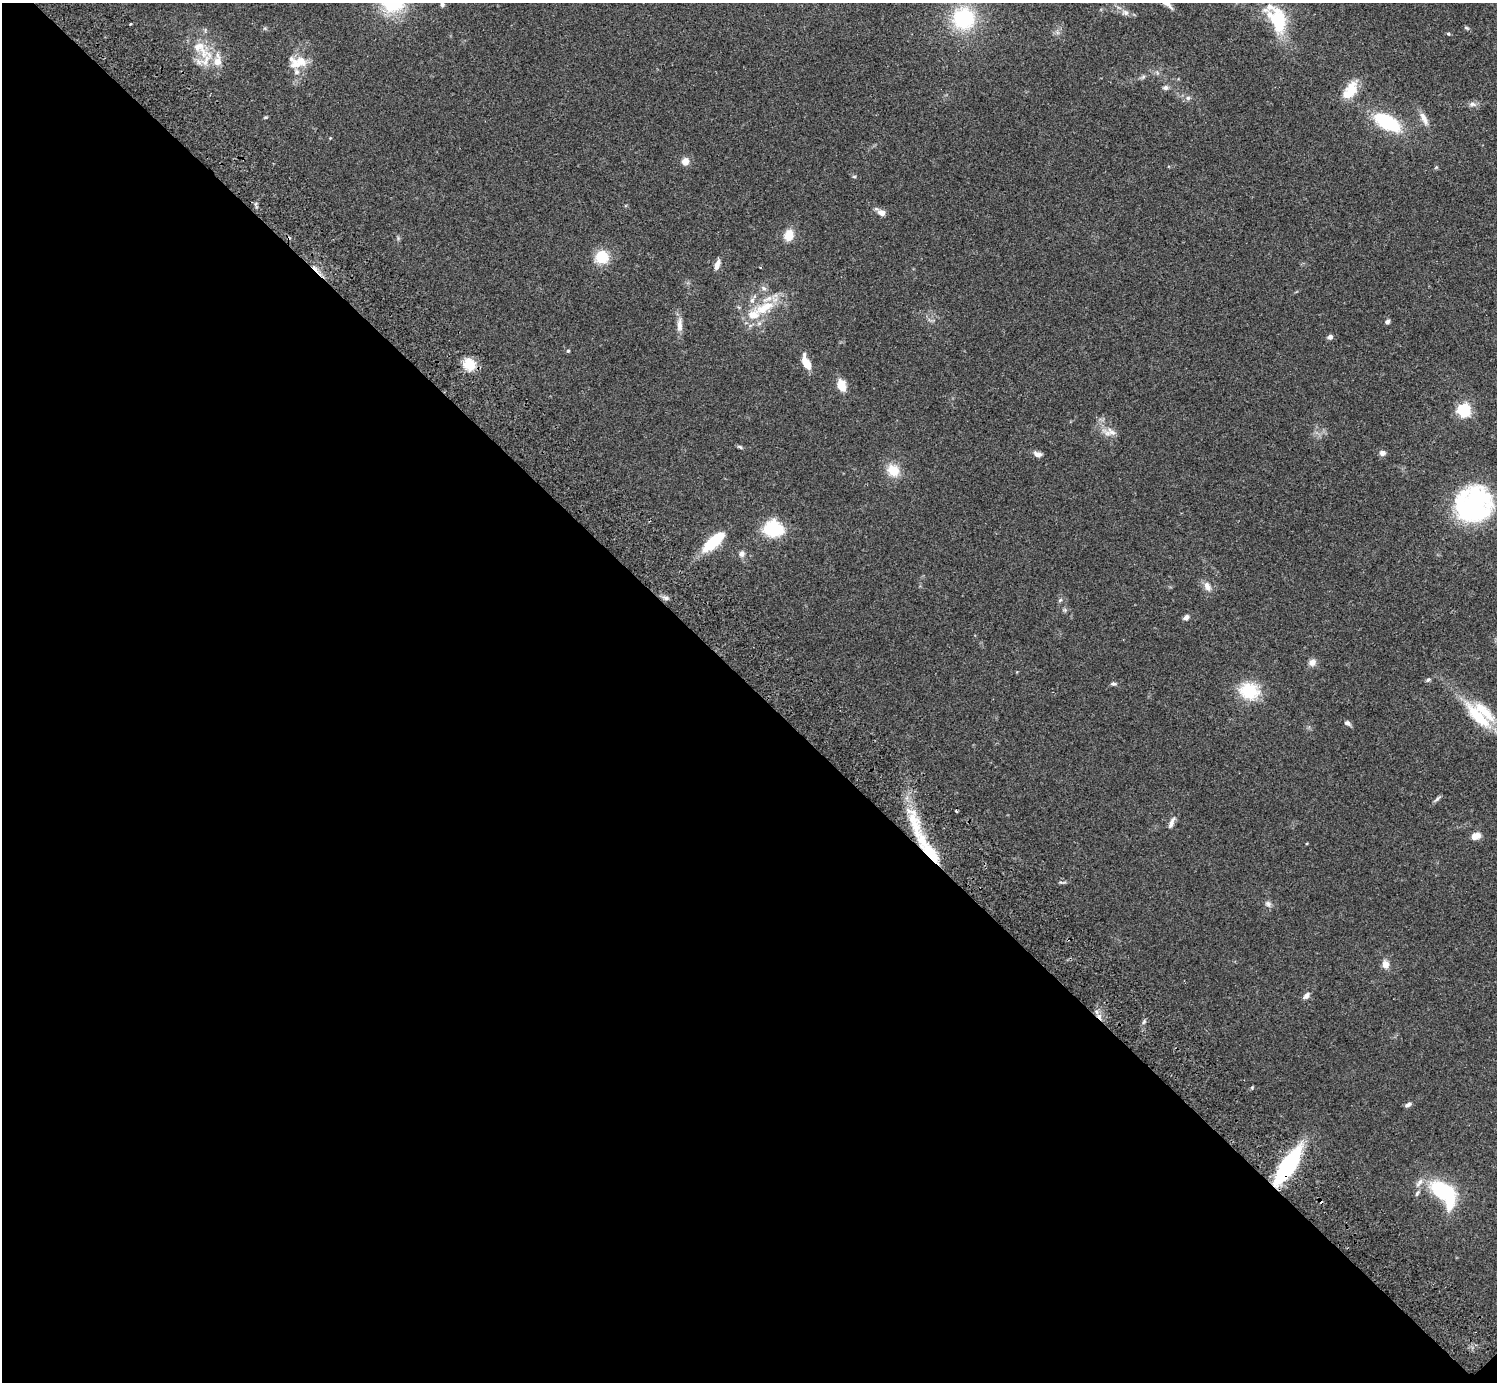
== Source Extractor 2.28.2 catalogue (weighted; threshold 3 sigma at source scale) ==
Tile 14 of 4 x 4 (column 2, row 4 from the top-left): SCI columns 1540-3034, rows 207-1586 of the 6072 x 6073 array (HDU 1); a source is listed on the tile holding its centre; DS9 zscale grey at full resolution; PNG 1499 x 1384 px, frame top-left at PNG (2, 3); no overlay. Shown black and unused: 51% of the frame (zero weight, under 2 of 3 exposures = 3% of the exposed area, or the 3 px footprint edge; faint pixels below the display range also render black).
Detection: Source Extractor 2.28.2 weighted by HDU 2 'WHT'; one run over the whole footprint, this tile lists its part. Background 0.0731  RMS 0.0082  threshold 0.037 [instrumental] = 3 sigma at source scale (4.5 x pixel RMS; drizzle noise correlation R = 1.50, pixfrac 1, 0.05/0.05 arcsec/px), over >= 5 px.
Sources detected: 80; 1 inside a brighter object's white glare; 3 cosmic-ray / hot-pixel residue — not listed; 10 inside a brighter listed object's ellipse — not listed separately; the other 66 listed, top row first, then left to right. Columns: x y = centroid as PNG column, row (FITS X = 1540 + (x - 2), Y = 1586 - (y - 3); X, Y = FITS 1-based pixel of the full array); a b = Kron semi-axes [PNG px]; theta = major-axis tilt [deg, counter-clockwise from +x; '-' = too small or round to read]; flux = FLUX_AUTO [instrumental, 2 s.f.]
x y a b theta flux
393 3 21 18 8 53
442 4 8 5 -86 2.2
1167 4 13 5 -40 4.6
1126 13 9 7 -25 3.5
963 18 19 19 - 64
1278 20 38 22 -64 41
130 24 3 2 - 0.81
1466 28 7 4 -20 1.1
1448 34 5 4 - 0.93
201 49 44 15 -44 25
299 62 23 12 16 14
1143 77 6 5 - 1.5
1165 88 8 6 10 2.2
1351 89 21 15 74 15
1188 98 6 6 - 1.8
1472 104 8 6 -14 2.8
1424 118 19 7 -65 6.2
1387 122 25 12 -28 56
685 161 9 9 - 5.1
854 177 6 4 0 0.93
881 213 9 7 -21 4.6
789 235 9 7 73 16
602 257 16 15 - 18
717 265 13 6 71 4.5
764 288 8 6 -22 2.2
752 300 8 6 -76 3
765 307 31 13 30 24
1387 322 6 5 - 2
680 325 20 7 88 6.2
1330 337 6 6 - 2.4
568 351 4 4 - 0.91
806 362 17 7 -64 11
469 364 12 10 -62 18
842 385 11 8 -75 12
1464 410 6 6 - 150
1110 432 17 10 4 6.3
740 447 8 4 -28 1.3
1382 453 8 7 - 2.7
1038 454 11 7 -16 3.5
893 470 16 14 -42 14
1474 505 35 32 45 140
773 529 20 16 -5 37
714 541 30 11 41 29
741 554 8 8 - 3.4
1207 587 12 8 -53 4.9
666 598 8 6 -16 2.4
1060 600 7 4 45 1.2
1186 617 7 5 35 2.8
1312 662 9 8 - 4.4
1428 680 7 5 30 1.5
1114 684 7 5 -9 1.6
1249 691 20 16 -15 33
1478 717 47 13 -46 36
1347 723 7 5 -30 2.6
1437 799 11 4 44 1.8
956 811 3 2 - 2.1
1171 823 16 5 66 3.7
914 824 62 13 -73 38
1476 836 8 6 17 9.3
1268 904 9 7 -52 2.6
1386 964 9 8 - 5.3
1306 996 9 6 48 3.3
1408 1104 8 5 34 2.3
1288 1166 28 10 56 110
1442 1190 25 17 -23 48
1417 1193 10 4 57 1.8
Overlapping masked pixels (flux is a lower limit): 2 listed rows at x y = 914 824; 1288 1166
Isophote crosses this tile's border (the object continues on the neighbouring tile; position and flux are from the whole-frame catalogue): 4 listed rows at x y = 393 3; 442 4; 1167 4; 1278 20
Unlisted compact peaks at least as high as the median listed source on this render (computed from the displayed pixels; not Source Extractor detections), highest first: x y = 1144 1022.